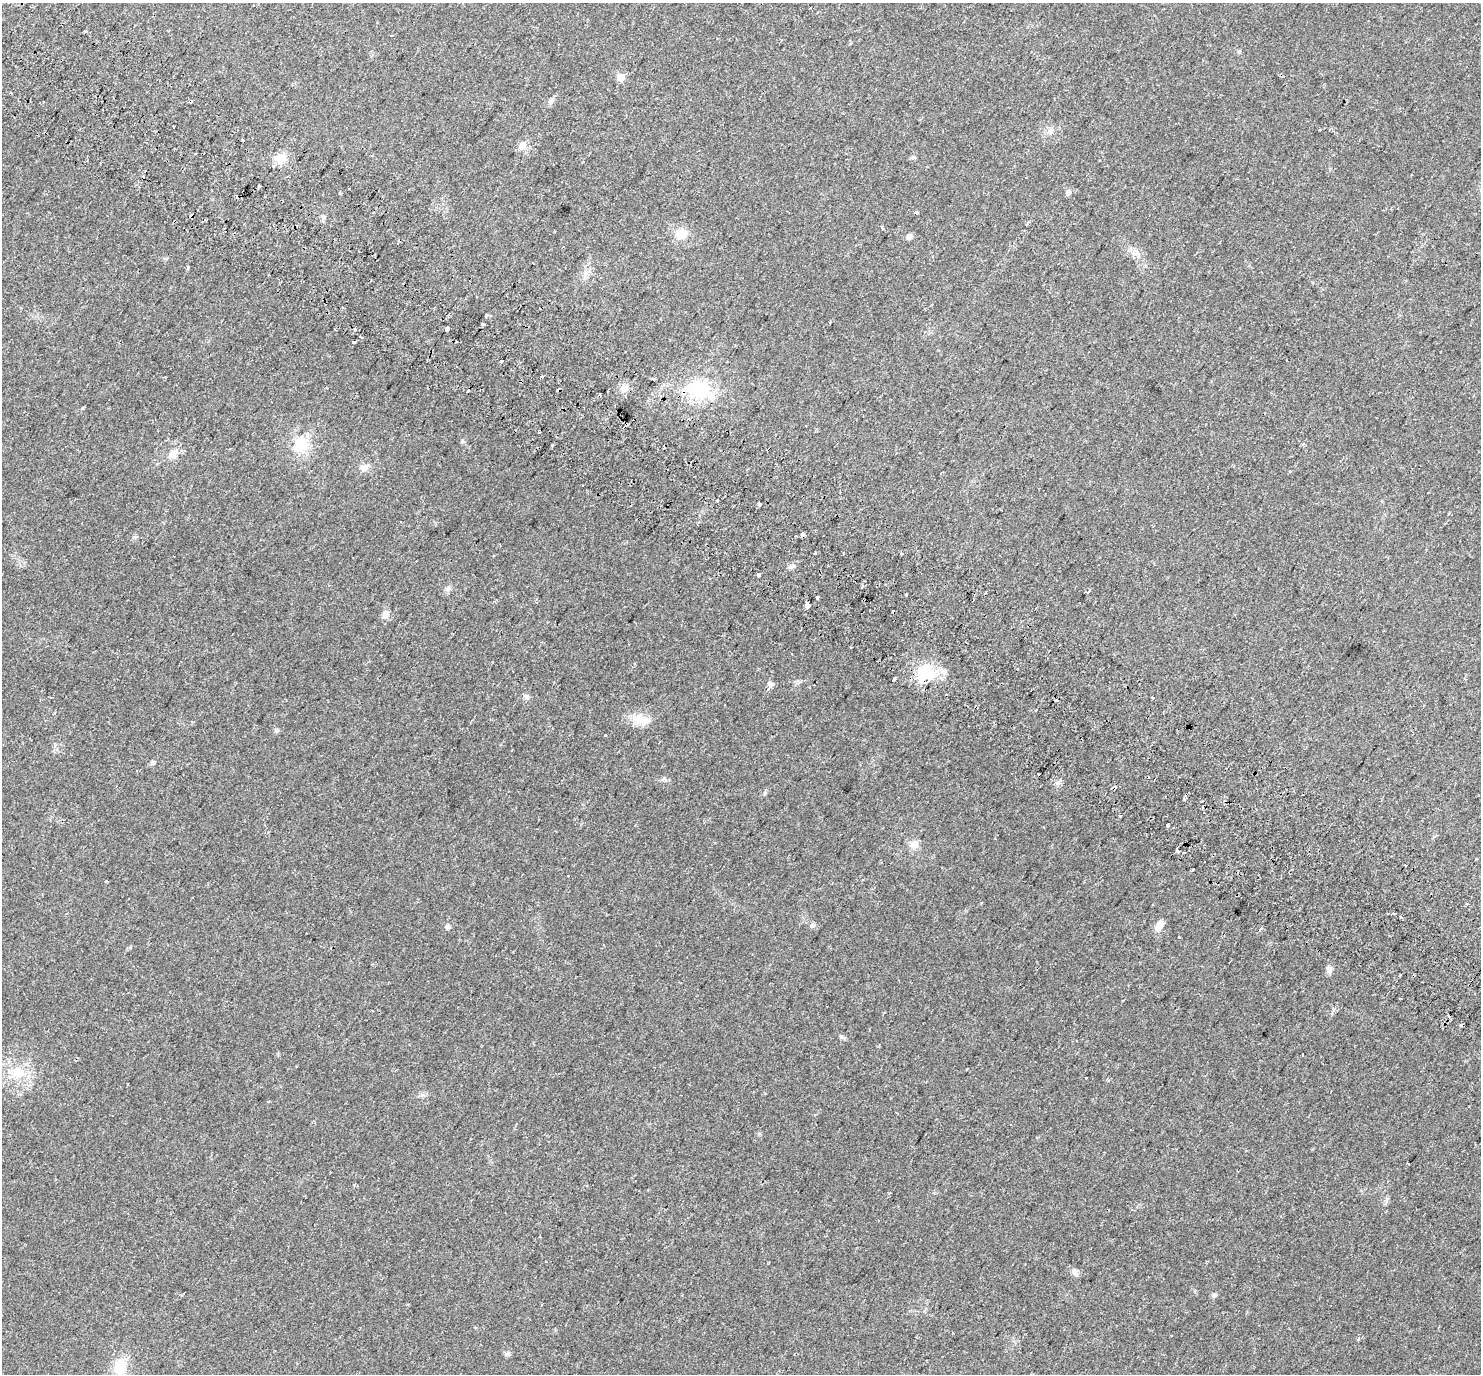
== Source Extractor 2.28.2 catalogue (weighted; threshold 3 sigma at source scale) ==
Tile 11 of 4 x 4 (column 3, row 3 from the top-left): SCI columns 3036-4514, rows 1722-3093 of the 6063 x 6123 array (HDU 1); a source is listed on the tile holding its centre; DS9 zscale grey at full resolution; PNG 1483 x 1376 px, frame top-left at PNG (2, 3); no overlay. Shown black and unused: <1% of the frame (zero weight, under 2 of 3 exposures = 5% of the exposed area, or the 3 px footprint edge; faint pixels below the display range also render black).
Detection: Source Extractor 2.28.2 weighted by HDU 2 'WHT'; one run over the whole footprint, this tile lists its part. Background 0.0333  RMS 0.0039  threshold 0.0174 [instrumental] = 3 sigma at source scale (4.5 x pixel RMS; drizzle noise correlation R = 1.50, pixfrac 1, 0.0396/0.0396 arcsec/px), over >= 5 px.
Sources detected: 99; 20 cosmic-ray / hot-pixel residue — not listed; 1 inside a brighter listed object's ellipse — not listed separately; the other 78 listed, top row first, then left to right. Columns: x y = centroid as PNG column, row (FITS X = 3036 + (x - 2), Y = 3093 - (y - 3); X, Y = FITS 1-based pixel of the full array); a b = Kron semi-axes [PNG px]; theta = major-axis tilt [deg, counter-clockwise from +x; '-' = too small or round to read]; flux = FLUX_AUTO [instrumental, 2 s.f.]
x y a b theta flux
620 77 11 10 - 2.2
551 101 8 6 71 1
242 140 3 3 - 2.1
522 145 10 9 - 2.4
913 157 7 4 30 0.6
280 159 13 12 - 4.3
259 186 3 2 - 0.51
1068 192 8 6 84 1.1
916 212 4 3 - 0.87
191 216 3 3 - 1.6
323 217 6 5 - 0.81
882 227 3 3 - 0.56
679 234 19 13 30 4.3
909 236 6 5 - 2.2
563 247 3 2 - 0.29
1137 254 7 4 19 0.9
188 267 5 3 - 0.53
269 274 2 2 - 0.4
932 304 3 3 - 0.38
483 324 3 3 - 0.73
447 329 5 3 - 220
362 337 5 2 - 1.3
353 342 3 3 - 2
501 361 3 3 - 1.9
542 377 3 3 - 0.42
654 379 3 2 - 0.67
624 388 10 9 - 2.5
700 389 30 23 -17 20
82 408 4 3 - 0.39
462 442 6 4 19 0.46
301 444 19 16 69 10
173 454 14 10 50 3.1
364 467 12 8 28 2.2
759 503 3 3 - 7.3
803 535 4 3 - 3.8
815 553 3 3 - 0.64
902 553 3 3 - 1.2
792 566 9 6 31 1.2
758 575 3 3 - 2.8
448 589 9 6 46 1.1
906 594 3 3 - 0.64
817 598 3 3 - 2.6
808 606 5 4 - 5.2
385 614 11 9 56 1.8
926 673 26 21 38 13
893 680 4 3 - 3.3
770 684 9 7 -60 1.2
526 697 8 7 - 1.1
1152 698 3 3 - 1.8
1037 710 3 2 - 0.52
645 721 21 9 14 4
276 730 6 4 -90 0.57
605 735 3 3 - 1
152 763 6 6 - 0.69
1057 783 6 5 - 1
1184 799 3 3 - 0.68
1120 816 3 3 - 2.2
1168 825 3 3 - 4.5
268 832 4 2 - 0.38
914 845 12 10 14 2.6
1177 850 5 3 - 1.5
1184 852 3 2 - 0.66
1193 869 3 2 - 0.68
1401 917 3 2 - 0.78
812 925 7 6 - 0.94
1159 925 15 9 66 2.8
448 927 7 5 1 1
1179 937 3 3 - 1.6
1329 969 9 7 -66 1.3
841 1037 6 5 - 0.6
18 1073 18 14 7 7.6
1086 1078 3 2 - 0.36
112 1115 3 3 - 4.6
1246 1150 4 2 - 0.27
1074 1272 12 7 -65 1.4
1214 1295 7 6 - 0.8
507 1354 8 6 15 0.82
120 1367 16 14 -88 9.5
Overlapping masked pixels (flux is a lower limit): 3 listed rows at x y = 191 216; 803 535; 926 673
Unlisted compact peaks at least as high as the median listed source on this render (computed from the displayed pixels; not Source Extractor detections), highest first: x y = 664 778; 130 947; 765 793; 486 315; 422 1095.